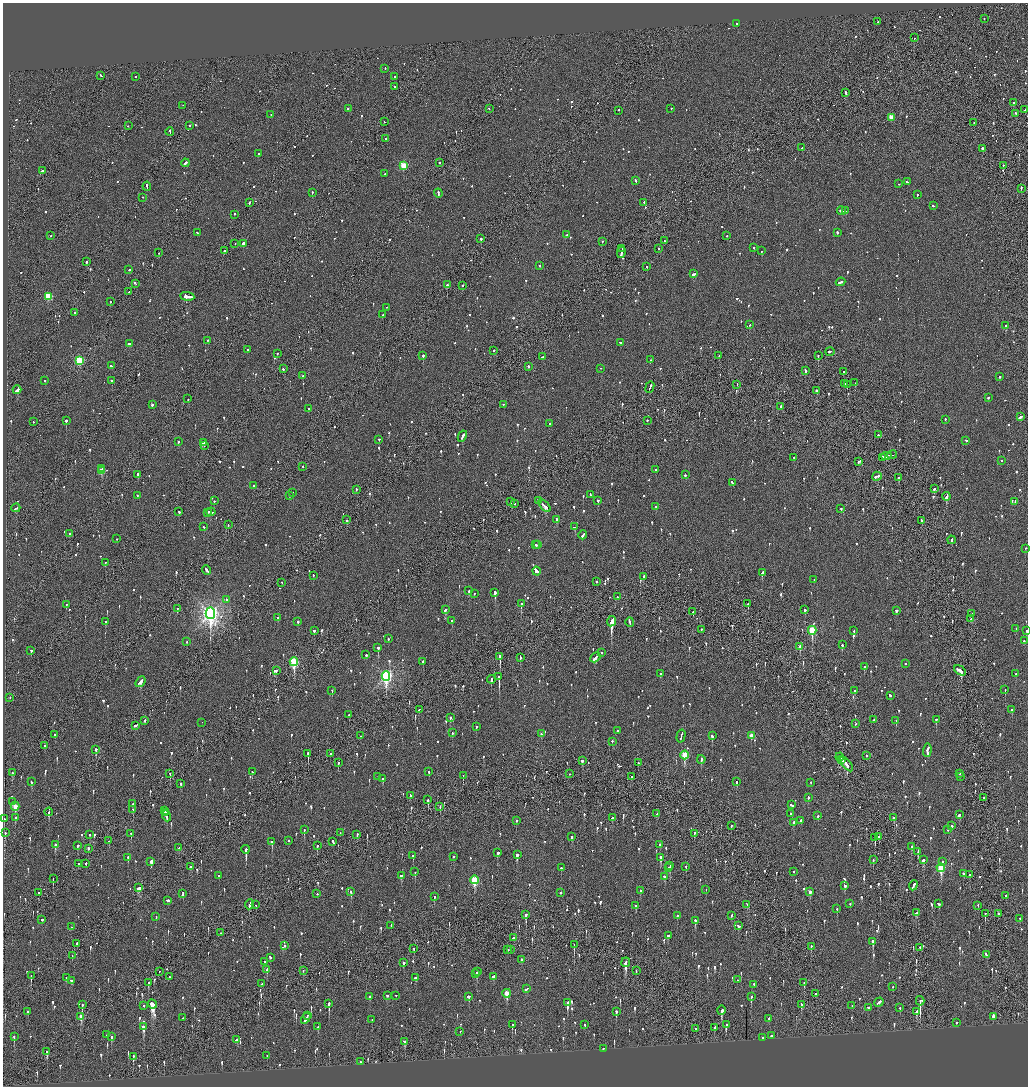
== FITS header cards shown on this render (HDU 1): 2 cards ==
NAXIS1  =                 2051
NAXIS2  =                 2168

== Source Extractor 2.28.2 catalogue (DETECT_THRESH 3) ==
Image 2051 x 2168 px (HDU 1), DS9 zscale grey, zoomed out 1/2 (1 PNG px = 2 x 2 image px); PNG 1030 x 1088 px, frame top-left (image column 2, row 2168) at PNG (3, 3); each listed source drawn as its Kron ellipse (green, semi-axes under 4 px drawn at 4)
Background -0.0976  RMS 0.077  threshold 0.232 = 3 sigma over >= 5 px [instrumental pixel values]
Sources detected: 1537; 62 cannot appear on this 1/2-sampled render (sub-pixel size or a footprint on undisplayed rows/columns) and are neither listed nor drawn; of the other 1475, the 500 brightest by FLUX_AUTO listed and drawn (975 fainter detections omitted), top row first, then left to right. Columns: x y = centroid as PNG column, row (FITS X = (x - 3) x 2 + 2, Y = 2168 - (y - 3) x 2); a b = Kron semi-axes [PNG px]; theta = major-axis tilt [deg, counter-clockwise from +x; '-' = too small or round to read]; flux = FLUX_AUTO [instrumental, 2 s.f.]
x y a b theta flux
984 19 2 1 - 57
878 22 2 2 - 67
737 24 2 2 - 140
914 38 2 2 - 90
385 69 2 2 - 58
101 76 3 2 - 120
136 77 2 2 - 82
395 77 2 1 - 120
395 87 2 2 - 91
846 93 3 2 - 170
1014 103 2 2 - 160
183 106 2 1 - 100
348 109 2 2 - 87
489 109 2 2 - 75
671 109 2 2 - 68
1025 110 4 2 - 190
619 111 2 2 - 76
1016 114 3 2 - 410
271 115 2 1 - 150
891 118 3 2 - 220
384 122 2 2 - 67
974 123 2 1 - 89
128 126 2 2 - 59
190 126 2 2 - 57
170 132 4 1 - 140
385 139 2 2 - 160
802 148 2 2 - 230
982 149 2 2 - 260
258 154 2 2 - 160
185 163 4 2 - 280
440 163 2 1 - 140
403 166 3 3 - 630
1003 166 2 2 - 66
42 171 3 2 - 110
385 174 2 2 - 67
635 181 4 2 - 110
907 182 2 1 - 94
898 184 2 2 - 70
147 187 4 1 - 170
1021 189 3 1 - 190
312 193 2 2 - 390
438 194 4 2 - 210
917 195 3 2 - 69
142 198 2 1 - 110
249 203 3 2 - 100
644 203 3 2 - 57
933 206 2 2 - 160
842 211 4 2 - 180
846 211 3 2 - 190
234 214 2 2 - 400
197 233 2 1 - 74
837 233 2 2 - 120
566 235 2 2 - 77
51 236 2 2 - 65
727 236 2 2 - 59
481 239 2 2 - 360
664 241 2 1 - 59
602 242 2 2 - 120
235 244 2 1 - 57
243 244 2 2 - 360
754 248 2 2 - 130
622 249 3 1 - 230
658 249 2 2 - 69
225 251 2 1 - 130
762 251 3 2 - 150
159 253 2 1 - 61
621 253 6 2 79 260
87 262 2 2 - 340
540 266 2 2 - 87
647 267 2 2 - 140
129 270 2 2 - 83
693 274 4 2 - 240
840 282 5 2 - 190
135 284 3 2 - 95
447 285 2 2 - 300
462 286 2 2 - 210
129 292 2 1 - 90
48 297 3 3 - 850
187 297 7 2 -7 540
110 302 2 2 - 87
386 308 2 2 - 68
74 313 2 2 - 120
382 315 2 2 - 73
750 325 2 2 - 270
1005 326 2 2 - 320
208 341 2 2 - 83
620 343 2 2 - 120
129 344 3 2 - 190
248 350 2 2 - 100
494 351 2 2 - 170
830 352 4 2 - 170
277 354 2 2 - 91
423 356 2 2 - 510
719 356 2 2 - 79
818 356 2 2 - 140
543 357 4 2 - 150
650 360 2 2 - 87
79 361 3 3 - 1200
111 366 3 2 - 250
528 367 2 2 - 120
283 369 2 2 - 110
601 369 2 1 - 74
805 371 3 2 - 130
843 372 2 2 - 80
303 376 2 2 - 120
999 377 2 2 - 140
45 381 2 2 - 140
112 381 3 2 - 150
855 383 2 2 - 150
845 384 2 2 - 120
737 385 2 1 - 80
847 385 2 2 - 60
650 387 6 2 67 270
17 390 4 2 - 370
817 391 3 2 - 93
988 398 2 2 - 85
188 399 2 1 - 64
152 405 2 2 - 310
503 405 2 2 - 60
780 407 2 2 - 260
308 409 2 2 - 110
1021 417 4 2 - 160
945 420 2 2 - 110
66 421 2 2 - 1000
647 421 2 1 - 130
33 422 2 2 - 64
550 424 2 2 - 99
878 435 2 1 - 190
462 437 6 2 62 200
379 440 2 2 - 100
966 441 3 2 - 83
178 442 2 2 - 71
203 443 3 2 - 220
204 446 2 2 - 62
892 455 5 2 - 180
886 456 6 1 8 330
793 458 2 2 - 63
882 458 3 2 - 570
1002 461 2 2 - 110
859 462 3 2 - 150
303 467 2 2 - 83
102 469 2 2 - 57
656 470 2 2 - 59
101 471 3 3 - 310
138 475 3 2 - 110
685 475 3 2 - 81
877 477 5 2 - 250
899 478 3 2 - 130
732 483 4 2 - 110
254 486 2 2 - 88
934 489 3 2 - 180
356 490 2 2 - 59
293 493 2 2 - 110
590 495 3 2 - 66
137 496 2 2 - 60
289 496 2 2 - 97
946 497 4 2 - 430
214 501 2 2 - 78
539 501 4 2 - 110
598 501 2 2 - 120
511 502 2 1 - 120
1015 502 2 2 - 130
514 504 2 1 - 61
545 506 7 2 -45 340
656 507 2 2 - 75
16 508 4 2 - 180
841 509 2 2 - 89
179 512 2 2 - 150
211 512 4 2 - 130
207 513 3 2 - 200
347 520 2 2 - 71
557 520 3 2 - 220
922 521 2 2 - 88
228 525 2 1 - 70
204 527 2 2 - 58
575 527 2 2 - 250
69 534 2 2 - 70
583 535 4 2 - 130
117 539 2 2 - 87
951 540 4 2 - 290
536 545 3 2 - 170
538 545 2 1 - 60
1025 549 2 2 - 110
105 563 2 2 - 120
207 571 5 2 - 200
537 572 4 2 - 720
762 573 3 2 - 260
313 576 2 2 - 83
644 577 3 2 - 370
814 580 2 2 - 91
596 582 2 2 - 80
282 583 2 1 - 74
468 591 2 2 - 83
495 593 3 2 - 470
474 594 2 2 - 67
617 597 2 2 - 80
226 600 2 2 - 220
521 604 2 2 - 350
748 604 2 2 - 140
66 605 2 2 - 68
177 609 2 2 - 110
446 610 3 2 - 310
805 610 3 2 - 150
896 611 3 2 - 77
693 612 2 1 - 210
210 614 5 4 - 8700
972 614 2 2 - 75
277 618 2 2 - 85
971 619 2 2 - 60
452 621 2 2 - 210
106 622 2 2 - 64
298 622 2 2 - 110
612 622 5 2 - 3600
630 623 5 2 - 290
1016 629 2 2 - 72
701 630 2 1 - 130
314 631 2 2 - 110
812 631 4 3 - 940
854 631 2 2 - 57
1027 631 3 2 - 110
388 639 2 2 - 110
1024 641 2 2 - 80
187 642 2 2 - 62
842 645 2 2 - 100
800 647 3 2 - 140
378 648 2 2 - 520
31 651 2 2 - 70
601 653 2 2 - 140
366 655 2 2 - 140
500 657 3 2 - 490
520 658 3 2 - 130
595 658 6 2 47 470
294 662 4 3 - 1300
423 662 2 2 - 94
905 664 2 1 - 60
864 667 2 2 - 160
276 671 2 2 - 77
960 671 6 2 -34 360
660 674 3 2 - 120
1016 674 2 2 - 250
386 676 5 4 - 3900
499 677 3 2 - 930
491 680 4 2 - 280
140 682 6 2 49 270
1005 690 2 2 - 67
332 691 2 2 - 92
855 691 2 2 - 130
890 696 3 2 - 80
10 698 2 2 - 63
419 710 2 2 - 150
1012 710 2 2 - 210
349 715 3 2 - 64
450 718 3 2 - 290
874 720 2 2 - 62
936 720 3 2 - 120
145 721 2 2 - 97
896 721 3 2 - 110
202 723 2 1 - 200
855 724 2 2 - 250
136 726 4 2 - 170
476 727 2 2 - 140
617 731 2 2 - 80
452 733 2 2 - 210
541 734 2 2 - 69
55 735 2 2 - 59
360 736 2 2 - 61
681 736 7 2 75 260
712 736 3 2 - 180
751 736 3 2 - 150
612 742 2 2 - 91
45 746 2 2 - 180
96 750 3 2 - 210
927 751 7 2 88 390
308 754 3 2 - 340
330 754 2 2 - 110
684 755 4 3 - 770
866 756 2 2 - 59
840 757 4 2 - 260
701 760 4 2 - 180
842 760 3 1 - 150
582 761 3 2 - 95
338 763 2 2 - 160
638 763 2 2 - 74
846 764 9 2 -51 490
252 772 2 2 - 67
429 772 3 2 - 76
12 773 3 2 - 170
170 774 2 2 - 95
570 774 2 2 - 89
959 774 2 2 - 250
463 776 2 2 - 60
378 777 2 1 - 66
631 777 3 2 - 70
960 777 2 2 - 95
383 779 2 2 - 380
31 782 3 2 - 71
736 782 3 2 - 88
811 783 2 2 - 63
181 784 2 2 - 160
410 796 3 2 - 61
808 798 2 2 - 68
983 798 2 2 - 75
428 800 3 2 - 140
12 802 2 2 - 57
133 804 2 1 - 67
792 805 3 2 - 110
15 807 4 3 - 340
440 807 3 1 - 100
133 810 2 1 - 93
165 811 2 2 - 69
49 812 4 2 - 200
166 813 3 1 - 86
657 814 3 2 - 82
791 814 3 2 - 60
959 815 3 2 - 110
167 816 5 2 - 230
818 816 2 2 - 76
15 818 3 2 - 110
612 818 3 2 - 78
894 818 3 2 - 120
4 819 2 2 - 84
516 821 2 2 - 130
801 821 2 2 - 110
793 823 3 2 - 91
731 826 2 2 - 62
951 826 2 2 - 140
304 830 2 2 - 98
948 830 2 1 - 160
5 833 2 2 - 57
340 833 2 2 - 70
131 834 2 2 - 120
694 834 3 2 - 79
90 835 3 2 - 90
357 835 3 2 - 200
571 837 2 2 - 270
879 837 3 2 - 120
875 838 3 2 - 240
109 841 2 2 - 190
288 841 2 2 - 62
272 842 3 2 - 200
333 842 4 2 - 240
55 845 3 2 - 230
660 845 2 2 - 100
77 846 3 2 - 97
317 846 3 2 - 130
911 847 2 2 - 92
179 848 3 1 - 87
88 849 2 2 - 200
246 850 4 2 - 860
918 852 4 2 - 200
498 853 3 2 - 120
517 855 4 2 - 260
413 856 2 2 - 120
453 857 2 2 - 75
128 858 3 2 - 130
660 858 3 2 - 980
873 860 3 2 - 61
923 860 4 3 - 110
151 862 4 3 - 290
943 862 2 2 - 94
78 864 3 1 - 100
86 864 2 2 - 150
670 866 2 1 - 120
190 867 2 2 - 690
686 867 2 2 - 61
561 868 2 2 - 110
669 868 4 2 - 86
941 868 4 3 - 860
415 872 3 2 - 110
794 872 2 2 - 62
963 874 2 2 - 86
970 875 2 2 - 94
219 876 2 2 - 110
401 876 3 2 - 64
664 877 4 2 - 140
53 879 2 1 - 73
474 880 4 3 - 1100
845 886 3 2 - 90
913 886 5 2 - 280
138 888 4 3 - 150
706 890 2 2 - 56
640 891 2 2 - 170
350 892 2 2 - 78
810 892 4 2 - 93
38 893 2 2 - 250
561 893 2 2 - 220
183 894 4 2 - 120
317 894 2 2 - 58
1006 896 3 1 - 95
434 897 2 2 - 380
168 901 3 2 - 300
850 904 2 2 - 99
938 904 3 2 - 99
249 905 5 1 - 900
256 905 2 2 - 110
747 905 3 2 - 69
636 906 3 2 - 170
978 906 2 1 - 61
837 909 2 2 - 64
916 913 4 2 - 110
985 914 4 2 - 340
998 914 2 2 - 68
526 915 4 2 - 350
677 916 2 2 - 79
731 916 3 2 - 74
156 917 3 2 - 59
1020 919 2 1 - 63
42 920 2 2 - 57
695 921 3 2 - 170
391 926 2 2 - 380
738 926 3 2 - 74
71 927 2 2 - 160
221 933 2 2 - 74
668 936 3 2 - 64
514 938 3 2 - 100
873 942 3 2 - 230
77 944 2 2 - 450
574 945 3 1 - 87
285 946 2 2 - 56
811 947 3 1 - 56
920 948 3 2 - 92
414 949 3 2 - 60
508 950 2 2 - 78
510 950 2 1 - 96
986 955 3 2 - 120
72 956 2 1 - 59
270 958 3 2 - 62
522 960 2 2 - 76
265 962 2 2 - 82
403 963 2 2 - 240
626 963 5 2 - 1100
267 970 4 2 - 140
303 971 2 2 - 64
636 971 3 1 - 60
160 972 2 1 - 70
478 972 3 2 - 90
476 974 3 3 - 83
31 976 4 1 - 100
169 977 2 2 - 130
493 977 3 2 - 2700
66 978 2 1 - 71
415 978 2 2 - 110
737 980 2 2 - 78
71 981 3 2 - 70
148 983 3 2 - 140
804 983 3 1 - 110
262 984 3 2 - 260
754 985 2 2 - 220
893 987 2 2 - 100
526 989 4 2 - 150
507 994 4 3 - 350
815 994 2 1 - 280
387 996 3 2 - 68
396 996 2 2 - 90
370 997 3 2 - 92
469 997 2 2 - 630
751 997 4 2 - 160
920 1001 4 2 - 580
568 1003 2 2 - 300
879 1003 5 2 - 160
152 1004 5 3 - 1700
329 1004 3 2 - 630
82 1005 3 2 - 210
801 1005 3 2 - 72
144 1006 2 2 - 57
852 1006 2 1 - 94
868 1008 3 2 - 150
900 1008 2 2 - 87
721 1011 5 2 - 280
27 1012 2 2 - 110
616 1012 3 2 - 130
916 1012 4 2 - 120
308 1016 3 1 - 130
81 1017 4 2 - 170
993 1017 3 2 - 320
183 1018 2 2 - 79
306 1019 6 2 59 270
769 1019 2 2 - 230
372 1020 2 2 - 82
956 1023 2 2 - 110
512 1025 2 2 - 170
585 1025 2 2 - 67
726 1025 2 2 - 78
143 1027 3 2 - 480
318 1027 2 2 - 59
715 1028 3 2 - 260
695 1029 2 1 - 59
460 1032 2 2 - 76
107 1035 2 2 - 58
772 1036 3 2 - 440
14 1037 3 2 - 110
111 1037 3 2 - 120
762 1038 2 2 - 88
237 1040 4 2 - 120
405 1042 3 3 - 150
604 1049 2 2 - 68
47 1052 4 2 - 190
267 1056 2 2 - 67
133 1057 3 2 - 150
360 1062 2 2 - 73
At the frame edge (FLAGS 8, measured only in part): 1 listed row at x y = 1027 631
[975 fainter detections neither listed nor drawn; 62 sub-pixel or undisplayed-footprint detections neither listed nor drawn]